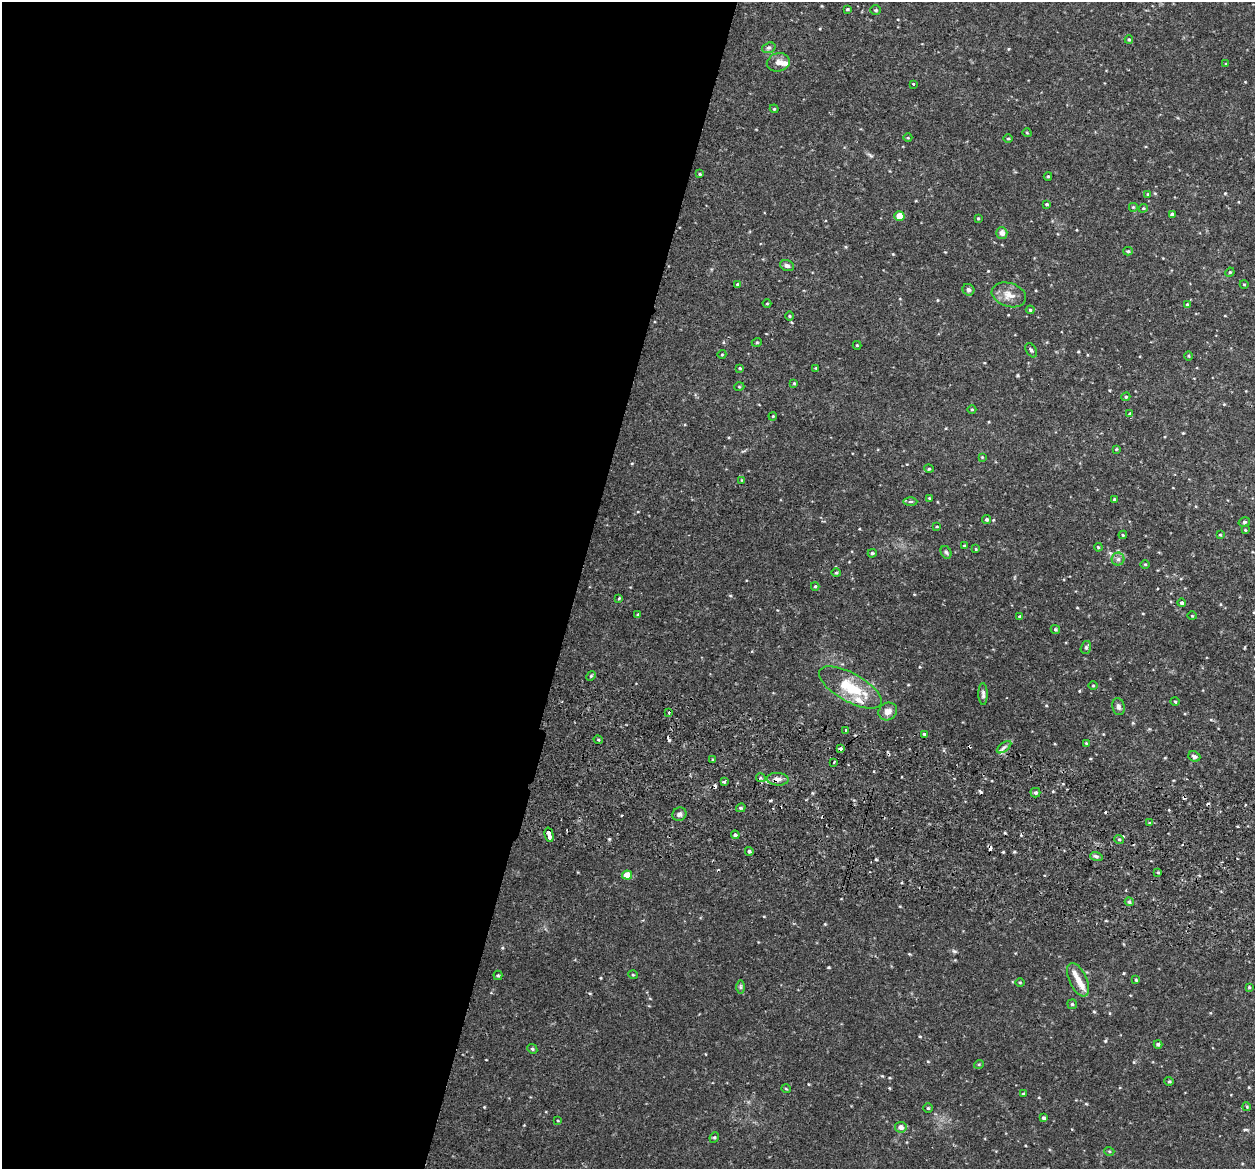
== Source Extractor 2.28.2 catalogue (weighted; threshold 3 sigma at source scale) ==
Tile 5 of 4 x 4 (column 1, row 2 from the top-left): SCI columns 16-1268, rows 2512-3678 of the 5042 x 5143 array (HDU 1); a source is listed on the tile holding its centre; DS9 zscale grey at full resolution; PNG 1257 x 1171 px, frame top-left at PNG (2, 2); each listed source drawn as its Kron ellipse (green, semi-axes under 4 px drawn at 4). Shown black and unused: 46% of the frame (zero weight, under 2 of 3 exposures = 3% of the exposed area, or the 3 px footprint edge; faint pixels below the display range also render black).
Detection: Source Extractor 2.28.2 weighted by HDU 2 'WHT'; one run over the whole footprint, this tile lists its part. Background 0.0505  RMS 0.0062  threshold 0.028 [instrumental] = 3 sigma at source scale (4.5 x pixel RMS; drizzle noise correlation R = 1.50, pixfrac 1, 0.05/0.05 arcsec/px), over >= 5 px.
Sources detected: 141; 10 cosmic-ray / hot-pixel residue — neither listed nor drawn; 4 inside a brighter listed object's ellipse — not listed separately; the other 127 listed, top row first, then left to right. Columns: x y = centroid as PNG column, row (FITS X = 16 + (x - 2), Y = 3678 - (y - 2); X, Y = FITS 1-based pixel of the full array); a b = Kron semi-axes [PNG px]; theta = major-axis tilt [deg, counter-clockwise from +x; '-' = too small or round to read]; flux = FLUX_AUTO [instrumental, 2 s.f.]
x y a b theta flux
847 9 4 3 - 0.72
875 10 5 4 - 0.75
1129 40 4 3 - 0.8
769 48 7 5 19 1.1
778 62 11 9 13 3.1
1226 64 3 3 - 0.72
913 84 3 2 - 0.61
774 109 4 4 - 0.59
1027 133 4 3 - 0.46
908 138 4 3 - 0.46
1008 139 4 3 - 0.56
700 174 4 3 - 0.57
1048 176 4 3 - 0.64
1148 194 3 3 - 0.69
1047 204 3 3 - 0.86
1133 207 5 5 - 0.71
1143 208 4 4 - 0.58
1172 214 4 3 - 0.99
899 216 5 4 - 11
978 218 3 3 - 0.49
1002 233 6 5 - 2.9
1128 251 5 4 - 0.69
787 266 7 5 -22 1.7
1230 272 5 4 - 0.57
738 284 4 4 - 0.83
1244 284 4 3 - 0.4
968 290 6 5 - 1.3
1009 295 17 12 -18 6
767 304 4 3 - 0.49
1187 305 4 3 - 0.72
1030 310 4 3 - 0.6
789 316 5 3 - 0.55
757 342 5 3 - 0.55
857 345 4 4 - 0.49
1031 350 7 5 -59 1.1
722 354 4 3 - 0.42
1189 356 5 3 - 0.51
740 368 4 3 - 0.54
816 368 3 3 - 0.5
794 383 4 4 - 0.55
739 387 5 3 - 0.49
1126 397 4 4 - 0.69
972 410 4 3 - 0.57
1130 413 4 3 - 0.54
773 416 4 3 - 0.46
1116 449 3 3 - 0.49
982 457 4 3 - 0.46
929 469 5 3 - 0.53
742 480 4 4 - 0.49
929 498 4 3 - 0.47
1115 500 4 4 - 0.95
910 501 7 3 1 0.89
987 519 4 4 - 1.1
1244 522 6 4 15 0.92
937 526 4 2 - 0.44
1245 530 4 3 - 0.46
1123 535 4 4 - 0.53
1220 535 4 2 - 0.45
964 545 4 2 - 0.37
1098 547 4 3 - 0.5
976 549 3 3 - 0.52
946 552 6 5 - 0.99
872 553 4 4 - 0.88
1118 559 6 6 - 1.6
1145 564 4 3 - 0.52
836 573 5 3 - 0.6
815 586 4 4 - 0.61
619 598 3 3 - 0.79
1182 603 4 4 - 0.95
638 615 4 4 - 0.67
1192 616 4 4 - 0.52
1020 617 4 4 - 0.88
1055 629 5 4 - 0.83
1086 647 6 5 - 1.2
591 676 5 4 - 0.67
1093 685 5 3 - 0.46
850 687 35 14 -29 19
983 694 11 4 -89 1.7
1175 701 4 3 - 0.53
1119 707 8 6 -78 1.6
888 711 10 8 36 3.6
669 712 4 2 - 1.4
845 730 3 2 - 0.62
924 734 4 3 - 0.92
598 740 4 3 - 0.55
1086 743 4 3 - 0.48
1004 747 8 4 36 1.6
841 749 4 3 - 2.7
1194 756 6 5 - 1.3
713 760 3 3 - 0.73
834 762 3 3 - 0.85
761 778 5 4 - 1.3
778 779 11 6 -4 3
724 782 3 3 - 0.99
1035 793 5 4 - 1.1
741 808 5 3 - 0.81
679 814 7 6 - 1.6
1149 823 4 3 - 0.57
549 835 7 3 -76 8.1
735 835 4 4 - 1.1
1119 839 5 3 - 0.58
749 851 4 4 - 1.4
1096 856 6 4 -18 0.95
1158 872 4 3 - 0.58
627 875 5 4 - 11
1129 902 4 4 - 0.87
498 975 4 4 - 0.75
633 975 5 3 - 0.5
1078 980 18 8 -65 4.6
1136 980 3 3 - 0.64
1020 983 5 3 - 0.51
740 987 7 4 90 0.89
1249 987 4 3 - 0.53
1072 1004 5 4 - 0.81
1158 1044 4 4 - 1
532 1049 5 4 - 0.74
979 1064 5 3 - 0.52
1169 1081 4 4 - 0.64
786 1089 5 3 - 0.49
1023 1094 4 4 - 0.7
1247 1107 4 3 - 0.54
928 1108 4 4 - 0.65
1044 1118 4 3 - 1.2
558 1121 4 2 - 0.42
901 1127 6 5 - 2.6
714 1137 5 4 - 0.78
1109 1151 5 3 - 0.55
Overlapping masked pixels (flux is a lower limit): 2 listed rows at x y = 841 749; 778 779